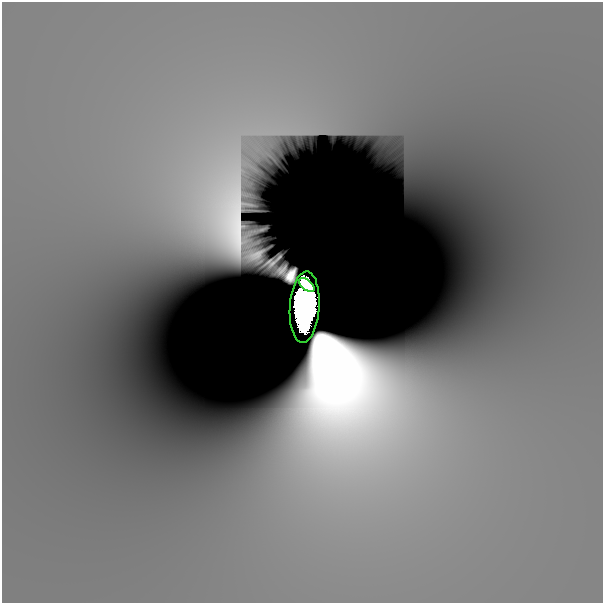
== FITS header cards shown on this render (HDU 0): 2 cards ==
NAXIS1  =                  601
NAXIS2  =                  601

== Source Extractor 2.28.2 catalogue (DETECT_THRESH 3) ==
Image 601 x 601 px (HDU 0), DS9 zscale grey, 1 PNG px = 1 image px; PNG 605 x 605 px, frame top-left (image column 1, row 601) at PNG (2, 2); each listed source drawn as its Kron ellipse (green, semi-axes under 4 px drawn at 4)
Background -1.60e-10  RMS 3.0e-10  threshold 9.14e-10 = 3 sigma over >= 5 px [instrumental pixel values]
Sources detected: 3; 1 with non-positive FLUX_AUTO (blend fragments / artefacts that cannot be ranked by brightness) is neither listed nor drawn; the other 2 listed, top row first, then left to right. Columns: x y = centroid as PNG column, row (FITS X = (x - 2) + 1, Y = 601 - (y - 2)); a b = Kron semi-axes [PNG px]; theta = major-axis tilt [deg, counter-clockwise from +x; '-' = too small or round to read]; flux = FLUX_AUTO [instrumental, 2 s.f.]
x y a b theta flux
307 285 9 5 -42 2.7
305 307 36 14 86 41
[1 non-positive-flux detection neither listed nor drawn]